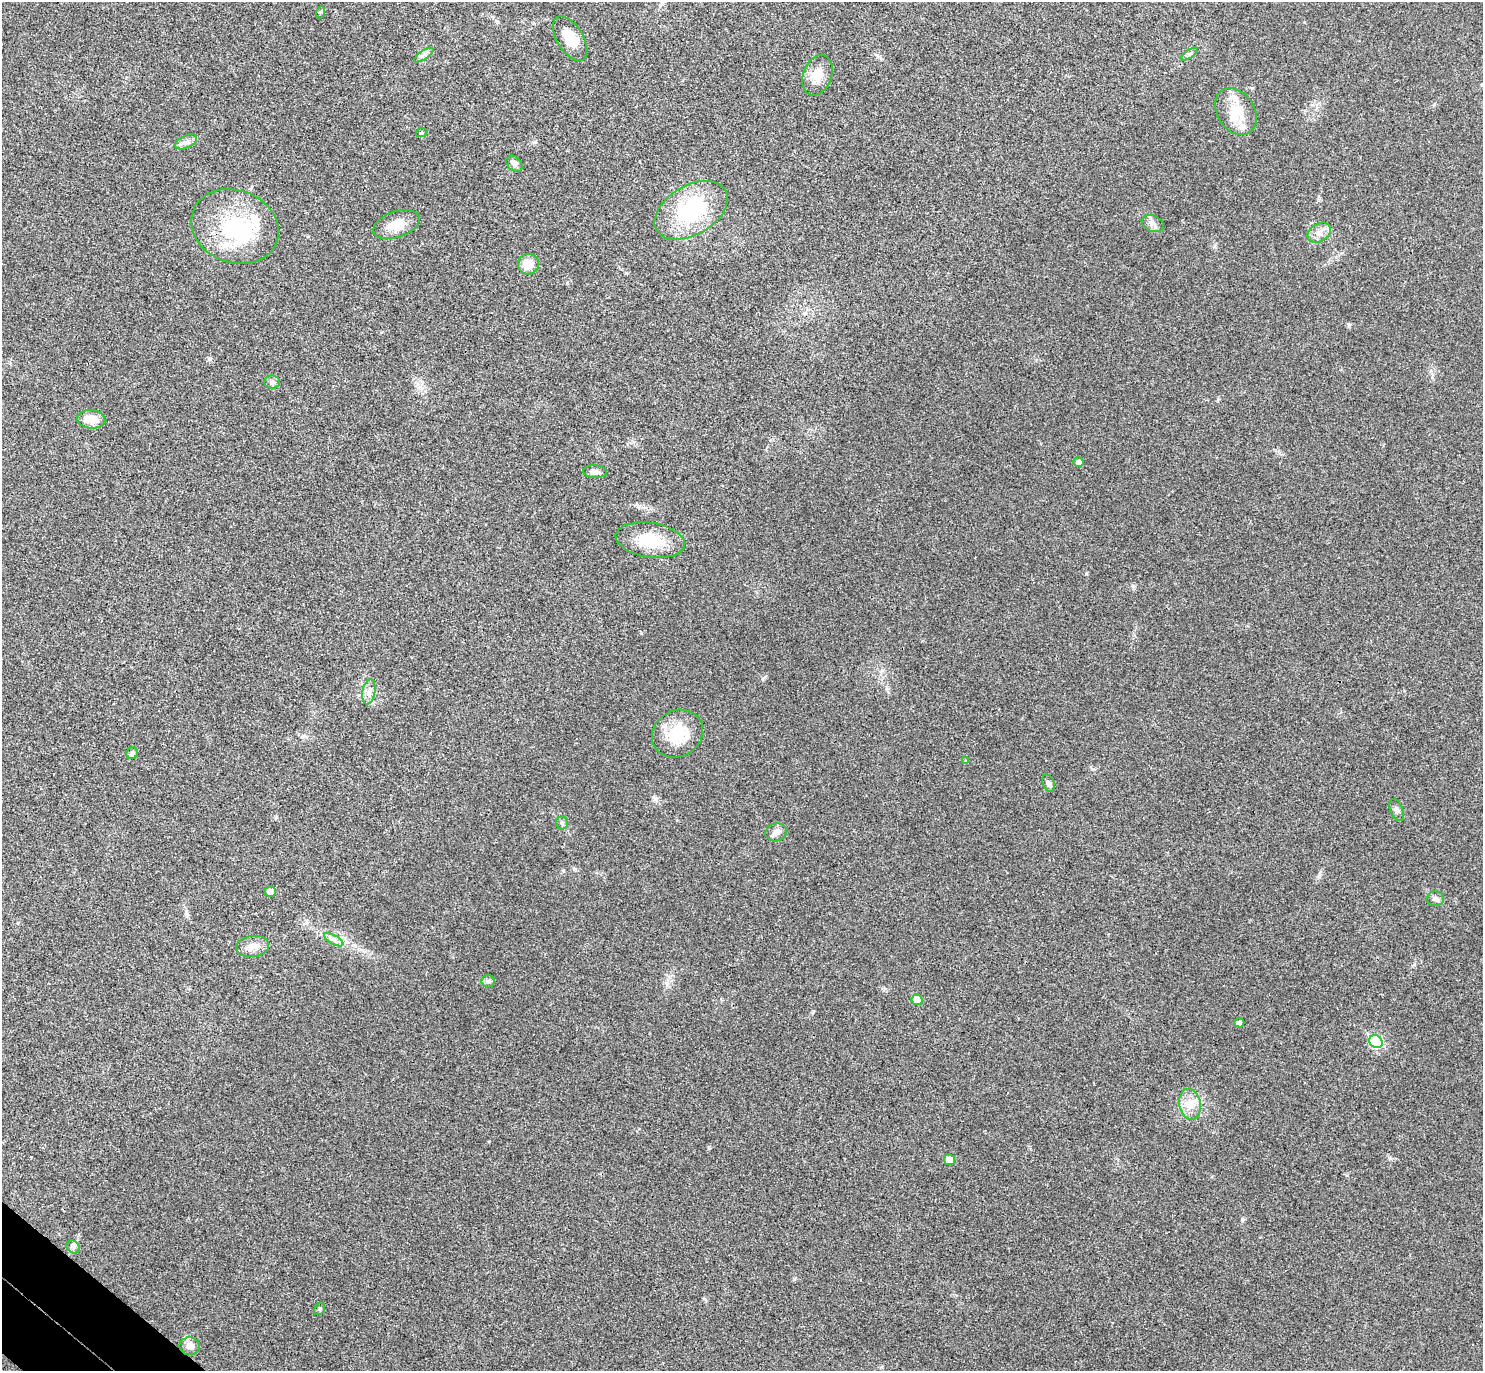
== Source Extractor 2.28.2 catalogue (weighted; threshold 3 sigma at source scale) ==
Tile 7 of 4 x 4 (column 3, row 2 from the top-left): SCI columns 3006-4486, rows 2941-4309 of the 6013 x 6020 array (HDU 1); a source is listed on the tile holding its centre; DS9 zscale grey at full resolution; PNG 1485 x 1373 px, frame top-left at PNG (2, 2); each listed source drawn as its Kron ellipse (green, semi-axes under 4 px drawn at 4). Shown black and unused: <1% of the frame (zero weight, under 3 of 4 exposures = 6% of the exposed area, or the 3 px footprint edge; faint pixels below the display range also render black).
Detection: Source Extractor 2.28.2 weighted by HDU 2 'WHT'; one run over the whole footprint, this tile lists its part. Background 0.0295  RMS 0.0047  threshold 0.0214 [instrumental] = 3 sigma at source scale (4.5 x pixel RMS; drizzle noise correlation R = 1.50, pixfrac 1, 0.05/0.05 arcsec/px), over >= 5 px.
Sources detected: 44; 1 inside a brighter object's white glare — neither listed nor drawn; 2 inside a brighter listed object's ellipse — not listed separately; the other 41 listed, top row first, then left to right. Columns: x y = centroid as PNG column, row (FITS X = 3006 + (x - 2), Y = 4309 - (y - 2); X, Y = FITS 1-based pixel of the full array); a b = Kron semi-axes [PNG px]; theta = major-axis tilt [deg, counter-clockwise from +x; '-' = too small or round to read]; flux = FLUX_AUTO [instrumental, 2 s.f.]
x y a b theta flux
321 12 6 4 70 0.57
570 39 25 13 -58 9
1189 54 9 4 32 0.97
424 55 11 4 34 1.5
818 75 21 14 69 6.7
1236 112 25 18 -57 14
421 133 5 3 - 0.47
186 142 11 6 25 2.1
514 164 9 6 -45 1.5
691 210 40 24 30 37
396 224 24 13 19 7.5
1153 224 11 8 -23 2.3
235 226 45 36 -21 45
1319 233 12 9 32 3.2
528 264 10 10 - 5.9
272 382 8 6 0 1.3
91 419 14 9 -5 7
1078 462 5 5 - 1.8
595 472 12 6 -3 2.1
650 540 35 17 -9 17
369 692 13 6 80 2.6
677 734 26 23 31 17
132 753 6 5 - 1.2
966 761 4 4 - 0.4
1049 783 9 5 -68 1.6
1396 810 11 6 -69 1.5
562 823 6 6 - 0.99
776 832 11 9 18 2.5
270 892 5 5 - 3.4
1435 899 9 7 5 1.5
334 940 11 4 -30 1.9
252 946 17 10 6 4.3
488 981 6 6 - 1
917 1000 5 5 - 6.4
1239 1023 5 4 - 2
1376 1042 7 6 - 35
1190 1104 15 10 -78 5.5
949 1160 5 5 - 5.6
73 1247 7 6 - 1.2
320 1309 7 5 59 0.7
190 1346 10 9 - 3
Unlisted compact peaks at least as high as the median listed source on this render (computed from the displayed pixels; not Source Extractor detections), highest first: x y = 1086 574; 1242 1219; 1349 325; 1390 1158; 1133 586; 709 1148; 1347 1175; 794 1279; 209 359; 763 678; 813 1012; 567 283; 655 799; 1252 88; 355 946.